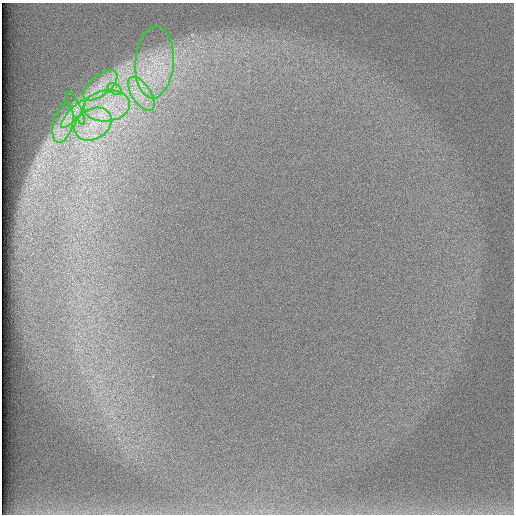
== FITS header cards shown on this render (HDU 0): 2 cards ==
NAXIS1  =                  512 /
NAXIS2  =                  512 /

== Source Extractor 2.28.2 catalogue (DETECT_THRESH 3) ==
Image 512 x 512 px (HDU 0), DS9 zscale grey, 1 PNG px = 1 image px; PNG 516 x 516 px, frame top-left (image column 1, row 512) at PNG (2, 3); each listed source drawn as its Kron ellipse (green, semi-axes under 4 px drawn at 4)
Background 96.8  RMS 2.8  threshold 8.46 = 3 sigma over >= 5 px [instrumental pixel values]
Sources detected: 9; all 9 listed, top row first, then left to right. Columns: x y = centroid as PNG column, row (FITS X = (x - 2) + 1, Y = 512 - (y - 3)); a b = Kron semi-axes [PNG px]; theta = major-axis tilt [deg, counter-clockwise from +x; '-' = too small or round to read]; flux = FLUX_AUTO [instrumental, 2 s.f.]
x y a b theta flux
155 62 36 19 86 11000
100 85 20 10 39 3500
115 89 8 5 -34 710
141 94 19 9 -57 3300
107 106 23 15 7 7300
75 108 18 5 -64 1200
73 114 17 5 49 2000
63 123 20 9 76 3000
93 124 20 15 31 5600